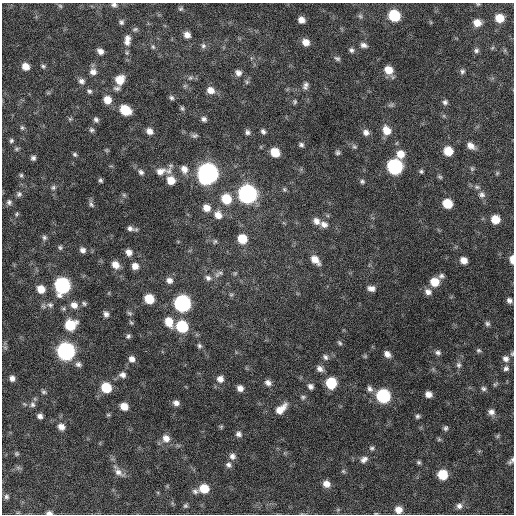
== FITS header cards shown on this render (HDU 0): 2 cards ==
NAXIS1  =                  512 / Axis length
NAXIS2  =                  512 / Axis length

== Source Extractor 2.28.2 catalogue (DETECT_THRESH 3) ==
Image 512 x 512 px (HDU 0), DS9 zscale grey, 1 PNG px = 1 image px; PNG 516 x 516 px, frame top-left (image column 1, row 512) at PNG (2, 3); no overlay
Background 646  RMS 19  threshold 58.4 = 3 sigma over >= 5 px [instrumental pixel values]
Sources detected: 200; all 200 listed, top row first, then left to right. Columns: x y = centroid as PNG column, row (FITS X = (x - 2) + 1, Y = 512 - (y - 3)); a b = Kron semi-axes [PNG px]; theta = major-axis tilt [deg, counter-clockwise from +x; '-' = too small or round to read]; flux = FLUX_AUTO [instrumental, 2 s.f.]
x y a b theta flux
478 4 5 5 - 1500
114 5 7 5 -6 3500
60 6 6 5 - 2100
181 9 6 6 - 2400
394 15 8 7 - 71000
360 16 6 6 - 2900
500 18 8 7 - 23000
301 20 6 5 - 8200
121 22 6 5 - 2900
477 23 7 7 - 14000
135 29 7 5 10 2300
187 35 8 7 - 8100
127 40 15 8 82 10000
306 42 8 7 - 12000
363 45 8 6 -15 5300
203 46 7 7 - 3900
153 47 7 5 -73 2600
351 50 7 6 - 3400
476 50 7 6 - 3400
100 51 7 5 -32 6500
337 58 8 5 -30 3000
26 66 8 7 - 12000
43 66 6 6 - 2700
388 70 9 8 - 17000
462 71 7 6 - 3400
93 72 9 8 - 7200
238 73 8 7 - 6700
190 78 8 6 0 3700
120 80 9 8 - 21000
81 81 8 7 - 5100
247 82 6 5 - 2500
305 86 11 7 74 5100
117 88 9 6 -4 3800
211 90 9 8 - 11000
89 91 7 6 - 3100
48 93 7 4 18 1800
171 98 7 5 -31 3100
107 100 8 7 - 15000
295 102 7 5 85 2300
445 102 7 7 - 3700
391 105 8 5 1 2700
182 108 7 5 -58 2500
125 110 9 7 -32 39000
70 119 6 5 - 2000
204 119 7 6 - 4000
96 120 6 5 - 3600
22 128 8 6 -55 2700
91 130 7 6 - 3000
386 130 10 8 -61 16000
149 131 7 6 - 8400
263 131 7 5 -56 3600
247 132 7 6 - 4100
366 132 8 7 - 6100
194 136 10 6 7 3500
11 141 6 6 - 2600
301 145 6 5 - 3300
471 146 10 7 -37 9000
354 147 8 5 -47 2900
17 149 7 5 22 2200
106 150 5 5 - 1700
448 151 8 7 - 24000
275 152 8 7 - 25000
338 153 6 5 - 2700
75 154 7 5 -45 2400
400 154 10 9 - 15000
33 158 5 5 - 3500
395 167 9 8 - 240000
184 169 10 8 -64 9900
472 169 6 5 - 2300
160 171 15 9 14 12000
169 171 12 8 78 7800
421 171 6 5 - 2200
141 172 8 6 -34 4100
497 173 7 4 46 1800
208 174 9 9 - 890000
21 175 6 5 - 2100
440 177 7 5 -19 2200
100 180 6 4 -56 2400
171 180 8 8 - 17000
362 181 7 6 - 2900
53 187 7 7 - 3200
477 187 8 6 -1 3500
284 189 6 5 - 2200
19 194 7 7 - 3400
247 194 9 9 - 510000
124 195 6 4 -46 2100
482 195 9 8 - 5400
226 199 9 9 - 35000
9 202 7 7 - 3700
91 204 10 6 -60 3500
447 204 7 7 - 32000
207 208 9 7 -35 12000
17 214 6 4 48 1800
218 215 9 9 - 12000
495 219 7 7 - 20000
316 221 10 8 -47 8300
324 224 10 8 -21 7700
130 228 9 6 -26 5100
44 237 7 6 - 3100
242 239 8 7 - 29000
215 241 7 5 62 2200
60 247 6 5 - 2400
82 250 7 6 - 5000
129 252 7 6 - 7900
512 259 7 4 -87 11000
315 260 12 7 -46 14000
464 260 6 6 - 9900
115 265 9 7 -45 11000
135 266 7 7 - 9500
220 273 10 6 -12 4400
235 273 7 4 45 2000
441 276 7 7 - 3800
208 278 8 7 - 5400
169 280 8 7 - 6600
435 282 8 8 - 22000
62 285 9 8 - 240000
371 288 9 6 -11 6800
41 289 8 7 - 15000
428 292 9 7 -29 7100
231 295 6 5 - 2300
149 299 7 7 - 31000
509 300 6 5 - 4300
84 303 6 6 - 2700
182 303 9 8 - 320000
50 305 10 8 -6 5600
74 305 9 8 - 9300
129 313 8 5 -27 2400
106 314 6 5 - 4800
131 322 6 4 -61 1800
169 322 11 8 -66 20000
487 324 7 6 - 3000
70 325 9 8 - 43000
182 326 8 8 - 74000
128 336 6 5 - 2800
340 343 8 5 -50 2600
199 346 7 6 - 3000
5 347 6 4 -19 1900
478 350 6 6 - 2500
66 351 9 8 - 430000
438 353 7 6 - 4100
387 354 8 6 -44 7100
512 354 7 5 89 2200
365 356 5 5 - 1700
325 357 8 6 -49 4000
132 359 7 7 - 6800
506 359 8 8 - 6500
78 364 8 7 - 4400
459 365 8 7 - 4100
506 368 7 7 - 4200
320 369 9 7 -34 6600
123 375 8 6 -15 5600
12 378 6 5 - 5500
220 379 8 8 - 7700
268 383 9 7 -30 6500
331 383 8 8 - 53000
495 384 8 4 32 2000
310 386 7 6 - 5000
106 388 8 7 - 42000
240 388 7 6 - 7500
370 389 9 7 -65 5200
483 389 7 6 - 3200
44 392 6 5 - 2400
428 394 6 5 - 8500
383 396 8 8 - 150000
303 397 7 6 - 3000
176 403 7 6 - 6000
32 405 8 7 - 4000
124 406 7 6 - 14000
281 409 15 8 42 16000
491 412 8 7 - 6300
108 415 5 5 - 1800
40 416 5 5 - 4600
417 416 6 5 - 2800
61 427 8 7 - 8500
221 427 6 5 - 1700
446 428 7 6 - 3100
239 434 8 7 - 4900
498 436 7 4 88 1900
166 438 10 9 - 11000
439 439 6 5 - 1800
372 448 6 6 - 2700
17 454 6 6 - 2000
232 456 8 8 - 6000
364 459 10 7 36 5900
511 461 10 5 48 3700
419 462 5 5 - 2300
228 465 8 7 - 4400
343 471 6 5 - 2100
118 472 16 8 -38 9200
443 475 7 7 - 40000
326 484 8 7 - 9500
204 489 8 8 - 27000
195 491 9 7 -11 4300
6 497 7 6 - 3200
185 506 6 6 - 2500
459 506 9 8 - 5900
398 510 7 7 - 11000
18 512 6 3 19 1400
49 513 8 4 2 4600
376 513 5 3 - 1100
At the frame edge (FLAGS 8, measured only in part): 7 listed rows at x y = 478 4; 114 5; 512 259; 512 354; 511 461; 49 513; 376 513